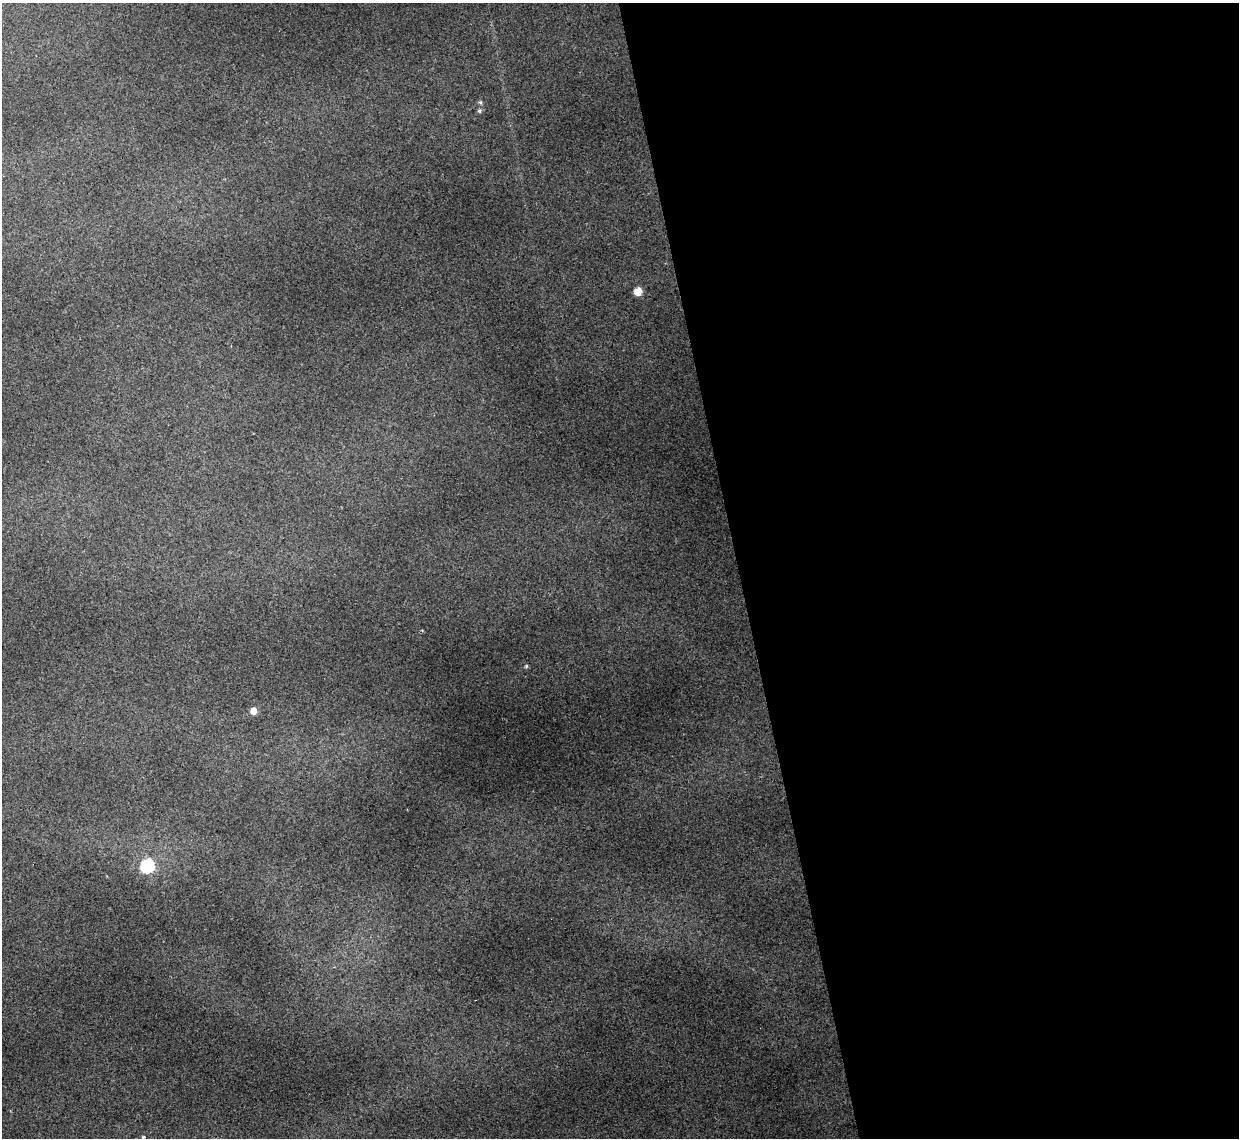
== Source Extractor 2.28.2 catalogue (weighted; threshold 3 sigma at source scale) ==
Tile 8 of 4 x 4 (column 4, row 2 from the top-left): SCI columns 3713-4949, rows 2521-3656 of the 4949 x 4930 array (HDU 1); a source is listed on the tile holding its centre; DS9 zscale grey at full resolution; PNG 1241 x 1140 px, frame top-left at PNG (2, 3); no overlay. Shown black and unused: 40% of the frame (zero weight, under 2 of 3 exposures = <1% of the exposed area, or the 3 px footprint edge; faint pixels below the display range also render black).
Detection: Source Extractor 2.28.2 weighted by HDU 2 'WHT'; one run over the whole footprint, this tile lists its part. Background 0.16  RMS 0.0093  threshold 0.0417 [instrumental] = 3 sigma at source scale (4.5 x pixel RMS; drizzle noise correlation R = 1.50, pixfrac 1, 0.05/0.05 arcsec/px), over >= 5 px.
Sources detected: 6; all 6 listed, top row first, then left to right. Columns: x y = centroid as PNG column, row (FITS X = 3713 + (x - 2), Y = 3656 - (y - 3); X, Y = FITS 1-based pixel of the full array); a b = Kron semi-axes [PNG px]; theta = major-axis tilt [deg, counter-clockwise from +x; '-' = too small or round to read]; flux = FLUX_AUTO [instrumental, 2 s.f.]
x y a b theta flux
479 111 5 5 - 1.5
638 291 7 6 - 13
526 666 5 4 - 1.1
253 711 7 6 - 6.8
147 866 7 7 - 73
143 1137 3 3 - 1.5
Isophote crosses this tile's border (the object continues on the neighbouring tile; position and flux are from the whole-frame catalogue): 1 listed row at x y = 143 1137